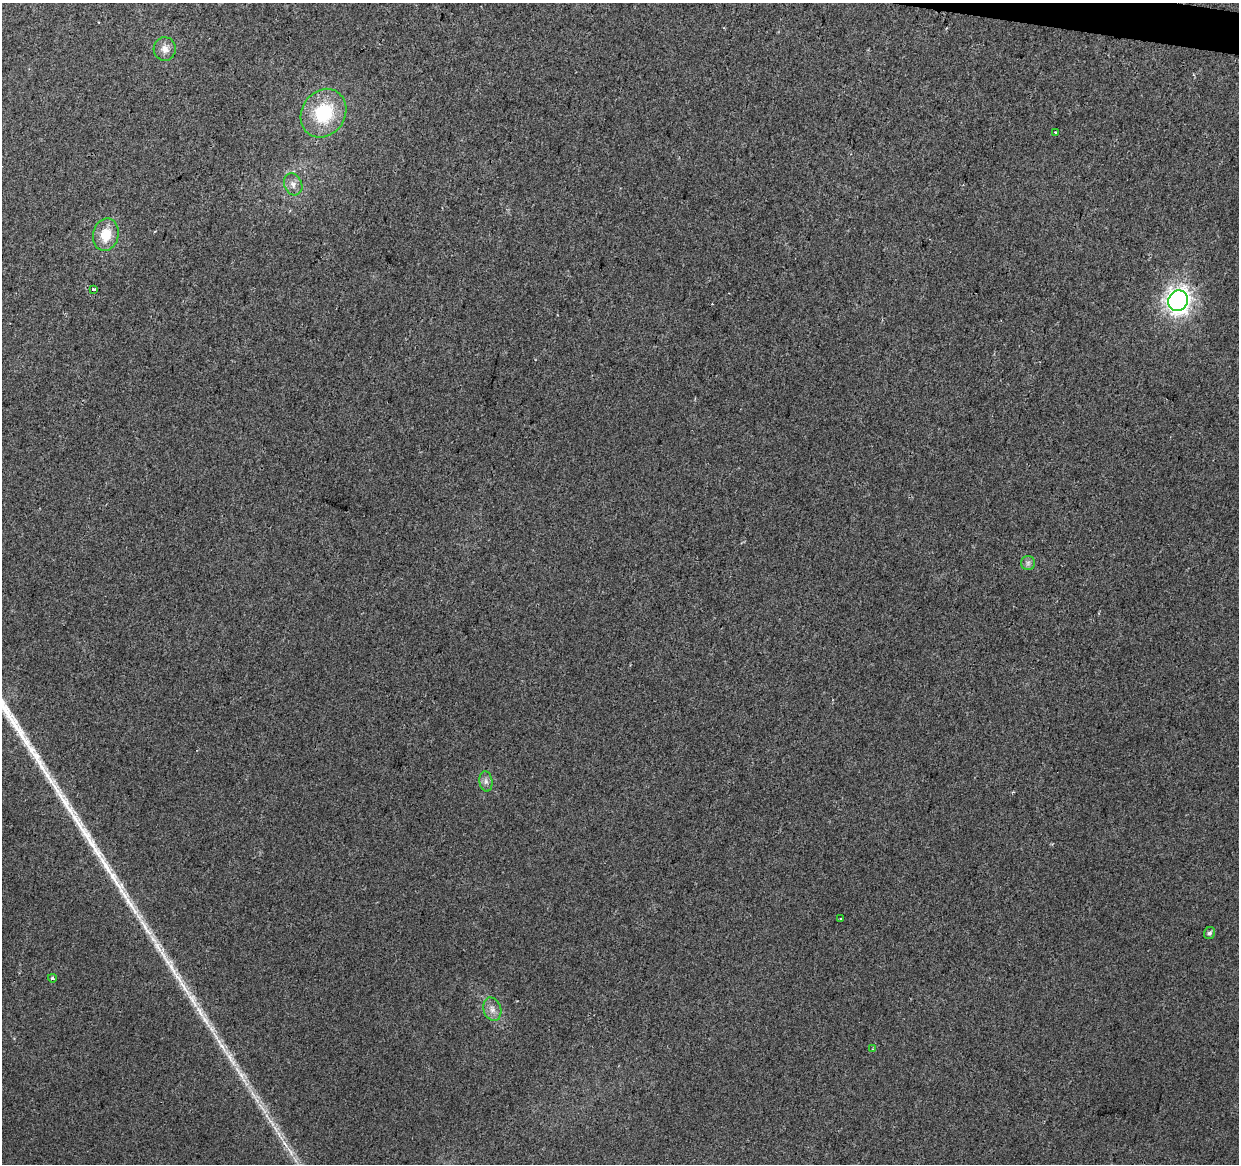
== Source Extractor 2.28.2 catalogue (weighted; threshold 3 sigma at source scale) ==
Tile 10 of 4 x 4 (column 2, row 3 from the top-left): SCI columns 1250-2486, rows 1448-2609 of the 4961 x 5162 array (HDU 1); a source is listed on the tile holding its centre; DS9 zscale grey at full resolution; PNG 1241 x 1166 px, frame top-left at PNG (2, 3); each listed source drawn as its Kron ellipse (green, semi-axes under 4 px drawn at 4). Shown black and unused: <1% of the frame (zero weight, under 2 of 3 exposures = <1% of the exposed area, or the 3 px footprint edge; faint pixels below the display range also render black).
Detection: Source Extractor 2.28.2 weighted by HDU 2 'WHT'; one run over the whole footprint, this tile lists its part. Background 0.0101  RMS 0.0057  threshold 0.0259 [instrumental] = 3 sigma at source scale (4.5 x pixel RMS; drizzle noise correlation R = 1.50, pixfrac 1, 0.0396/0.0396 arcsec/px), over >= 5 px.
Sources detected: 15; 1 cosmic-ray / hot-pixel residue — neither listed nor drawn; the other 14 listed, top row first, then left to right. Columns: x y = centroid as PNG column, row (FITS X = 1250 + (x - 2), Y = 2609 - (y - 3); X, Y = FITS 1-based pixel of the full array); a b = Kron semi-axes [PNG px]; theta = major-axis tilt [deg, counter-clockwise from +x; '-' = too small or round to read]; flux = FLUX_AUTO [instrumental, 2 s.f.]
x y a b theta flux
165 49 12 11 - 4.6
323 113 25 21 56 34
1055 132 3 2 - 0.98
293 184 11 9 -65 3.4
106 235 16 12 77 12
93 289 4 3 - 3.1
1178 301 10 9 - 370
1028 563 7 7 - 1.7
486 781 10 6 -83 2.3
840 919 3 3 - 1.2
1210 933 6 5 - 1.6
52 978 4 4 - 1.5
492 1009 12 8 -73 3.8
873 1049 3 2 - 0.54
Unlisted compact peaks at least as high as the median listed source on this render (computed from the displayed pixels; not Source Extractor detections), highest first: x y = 157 945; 171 966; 222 1046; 121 891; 229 1056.